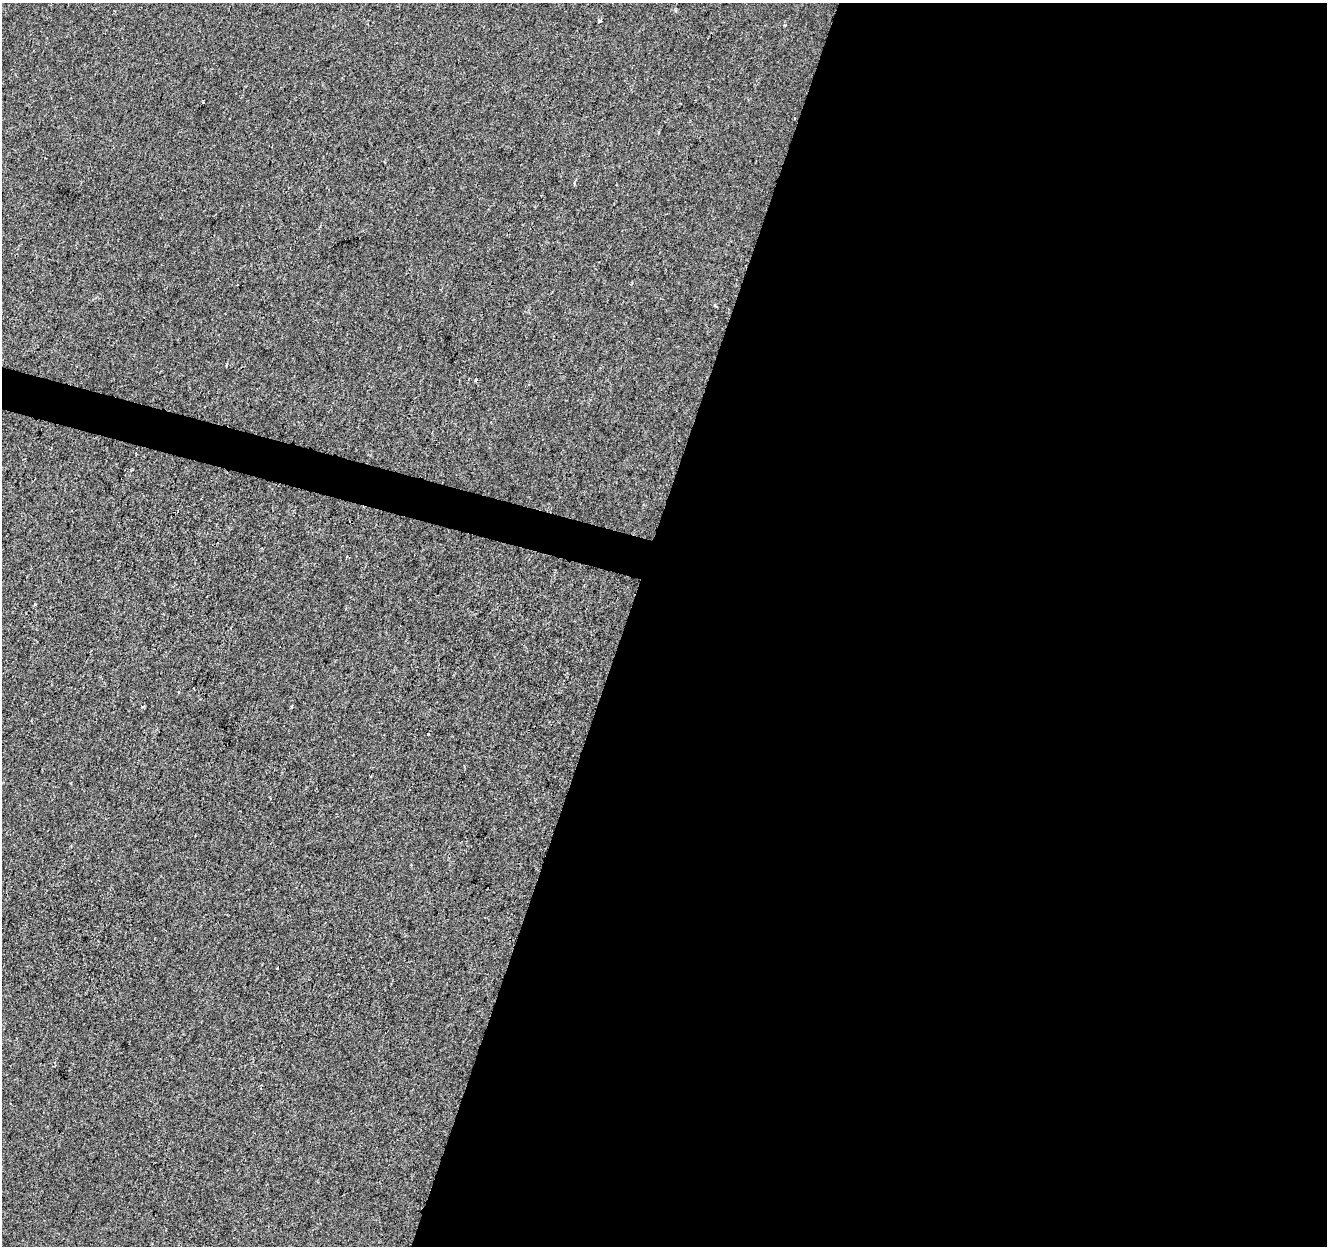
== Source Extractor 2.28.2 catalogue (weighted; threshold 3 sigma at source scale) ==
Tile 12 of 4 x 4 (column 4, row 3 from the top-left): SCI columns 3984-5308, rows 1524-2767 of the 5308 x 5473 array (HDU 1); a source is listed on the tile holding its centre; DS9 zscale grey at full resolution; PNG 1329 x 1248 px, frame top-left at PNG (2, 3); no overlay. Shown black and unused: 55% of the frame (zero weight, under 2 of 3 exposures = <1% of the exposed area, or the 3 px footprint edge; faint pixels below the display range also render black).
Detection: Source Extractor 2.28.2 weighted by HDU 2 'WHT'; one run over the whole footprint, this tile lists its part. Background -8.94e-05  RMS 0.0042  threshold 0.019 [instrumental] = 3 sigma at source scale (4.5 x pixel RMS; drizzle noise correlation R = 1.50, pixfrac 1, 0.0396/0.0396 arcsec/px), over >= 5 px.
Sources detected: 5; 1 cosmic-ray / hot-pixel residue — not listed; the other 4 listed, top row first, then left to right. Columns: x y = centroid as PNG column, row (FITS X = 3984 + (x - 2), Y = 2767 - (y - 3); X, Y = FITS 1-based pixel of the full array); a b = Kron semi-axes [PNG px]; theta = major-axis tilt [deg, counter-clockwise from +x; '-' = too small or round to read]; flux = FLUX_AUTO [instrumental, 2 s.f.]
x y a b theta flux
600 20 4 3 - 1.8
203 101 4 2 - 0.42
227 364 4 3 - 0.57
277 968 3 3 - 1.6